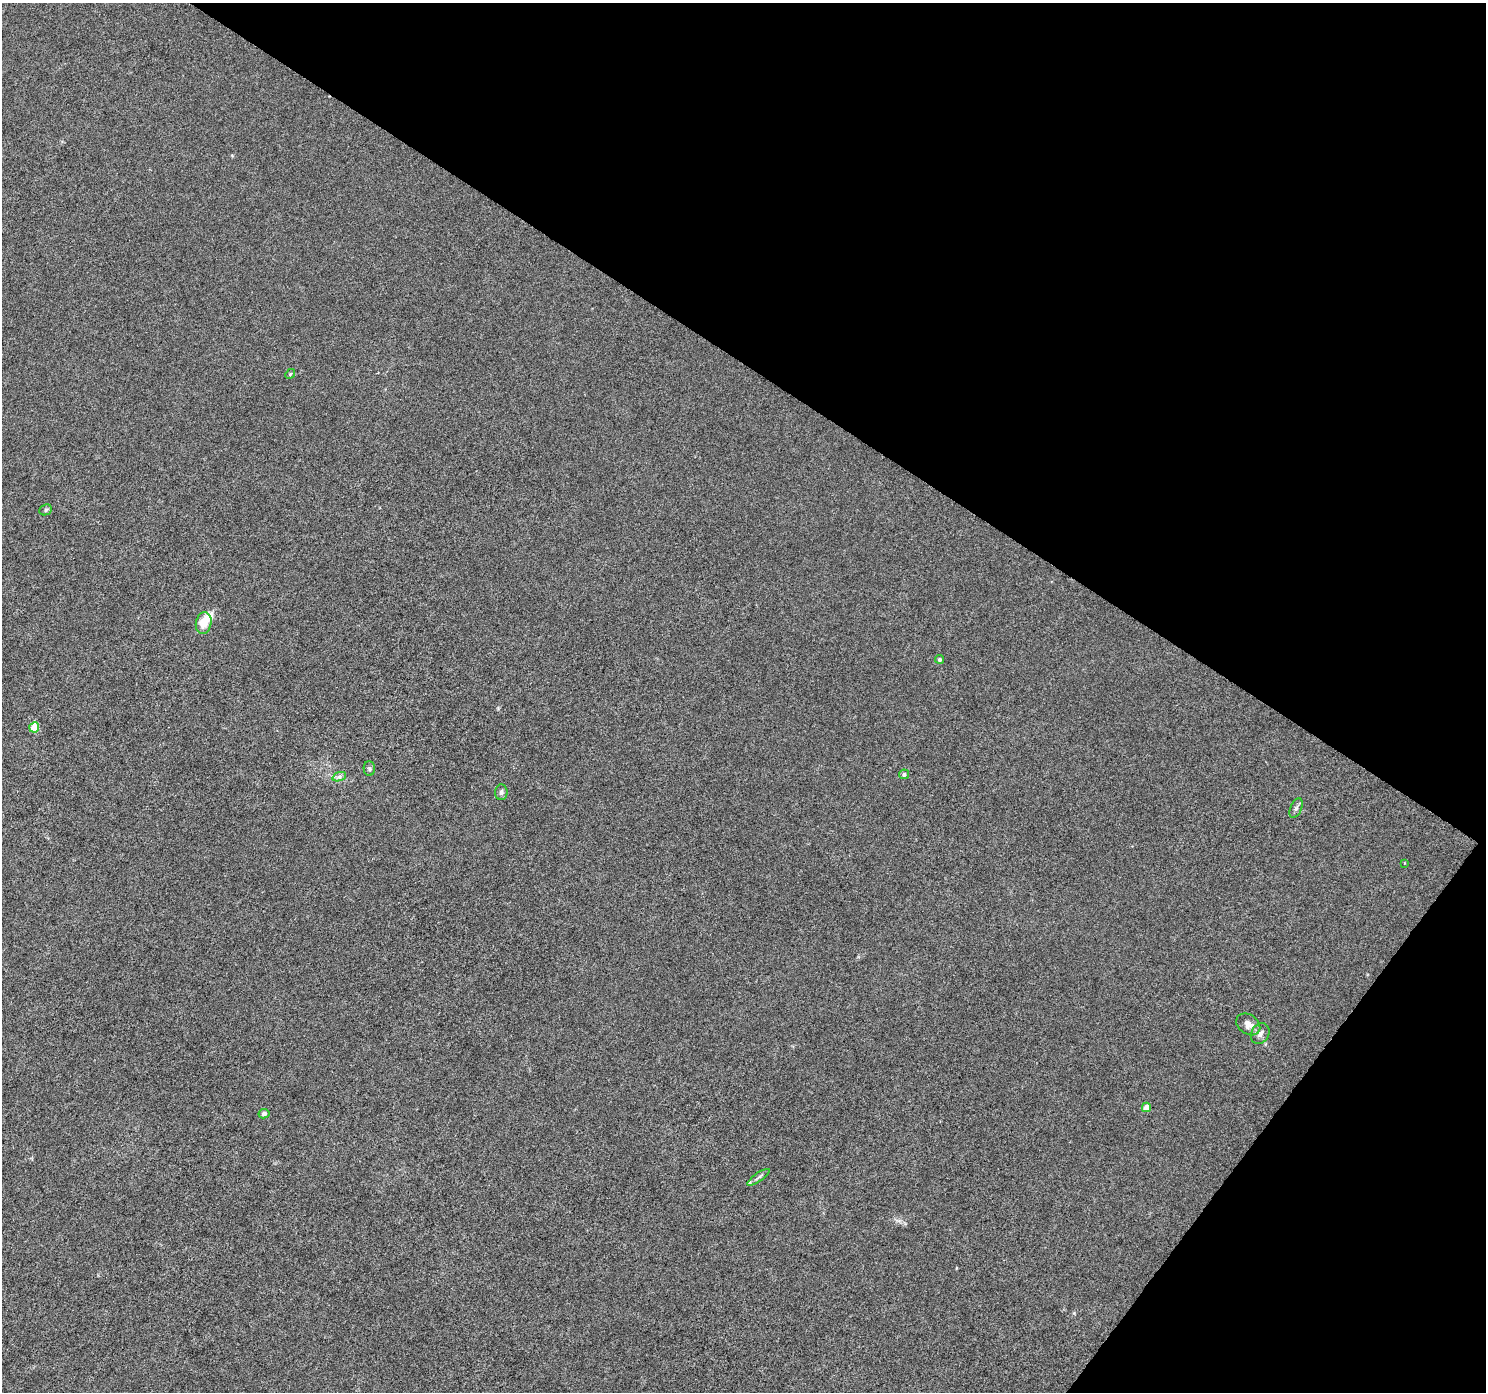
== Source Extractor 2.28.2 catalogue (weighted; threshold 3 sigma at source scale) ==
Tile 8 of 4 x 4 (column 4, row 2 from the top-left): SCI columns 4453-5936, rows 2967-4356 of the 5947 x 5998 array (HDU 1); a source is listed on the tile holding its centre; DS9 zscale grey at full resolution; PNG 1488 x 1394 px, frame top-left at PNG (2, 3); each listed source drawn as its Kron ellipse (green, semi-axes under 4 px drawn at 4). Shown black and unused: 32% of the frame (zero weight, under 5 of 9 exposures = <1% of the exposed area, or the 3 px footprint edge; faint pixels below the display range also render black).
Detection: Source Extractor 2.28.2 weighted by HDU 2 'WHT'; one run over the whole footprint, this tile lists its part. Background 8.71e-04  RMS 0.0014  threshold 0.0059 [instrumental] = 3 sigma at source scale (4.09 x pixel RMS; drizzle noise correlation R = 1.36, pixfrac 0.8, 0.0396/0.0396 arcsec/px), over >= 5 px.
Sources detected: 17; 1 inside a brighter object's white glare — neither listed nor drawn; the other 16 listed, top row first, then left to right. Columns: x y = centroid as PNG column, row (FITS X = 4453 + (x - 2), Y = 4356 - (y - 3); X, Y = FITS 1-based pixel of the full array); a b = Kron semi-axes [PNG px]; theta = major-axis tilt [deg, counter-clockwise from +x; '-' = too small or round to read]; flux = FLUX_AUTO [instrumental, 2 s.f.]
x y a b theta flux
290 374 5 4 - 0.16
46 510 6 5 - 0.24
204 623 11 7 79 2
939 659 4 4 - 0.25
34 727 5 5 - 3.4
369 768 7 5 -89 0.27
904 774 5 5 - 0.32
339 777 7 4 19 0.31
501 792 8 6 86 0.38
1296 808 10 5 66 0.4
1404 863 4 3 - 0.084
1248 1024 13 9 -36 1.1
1260 1034 11 8 59 0.67
1146 1107 5 4 - 1.3
264 1114 6 4 11 0.39
758 1177 13 3 35 0.37